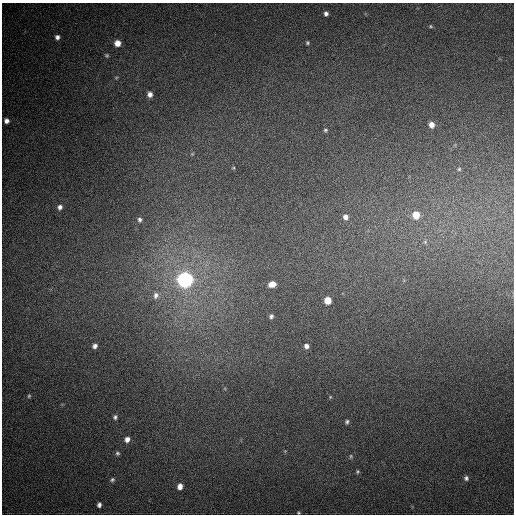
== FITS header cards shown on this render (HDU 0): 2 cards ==
NAXIS1  =                  512
NAXIS2  =                  512

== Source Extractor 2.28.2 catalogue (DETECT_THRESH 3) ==
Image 512 x 512 px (HDU 0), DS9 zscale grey, 1 PNG px = 1 image px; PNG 516 x 516 px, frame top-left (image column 1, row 512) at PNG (2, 3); no overlay
Background 506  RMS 14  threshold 43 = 3 sigma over >= 5 px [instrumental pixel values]
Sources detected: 39; all 39 listed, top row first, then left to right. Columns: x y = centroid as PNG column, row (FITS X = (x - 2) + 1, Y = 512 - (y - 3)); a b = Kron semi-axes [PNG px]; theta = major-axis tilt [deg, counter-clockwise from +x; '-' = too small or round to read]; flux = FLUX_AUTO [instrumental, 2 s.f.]
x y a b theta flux
326 14 5 4 - 3200
431 26 5 4 - 1100
57 37 5 5 - 3500
117 43 5 5 - 9800
307 43 4 4 - 1400
107 55 5 5 - 1400
116 77 6 4 1 1000
150 94 6 6 - 5600
6 121 5 5 - 4600
431 125 6 5 - 7100
325 130 5 4 - 1400
192 154 5 4 - 1100
233 168 4 4 - 930
459 169 5 5 - 1400
60 207 6 6 - 3500
416 215 7 7 - 17000
345 217 7 6 - 5000
140 220 6 5 - 2600
425 242 7 5 -46 2200
185 280 7 7 - 440000
272 284 7 6 - 8800
156 295 9 7 69 4300
328 300 6 5 - 16000
271 316 5 4 - 2400
95 346 6 5 - 3800
306 346 5 4 - 3800
29 396 5 4 - 1200
330 397 5 4 - 840
115 417 6 5 - 2200
347 422 6 5 - 1800
127 439 6 5 - 5100
117 453 6 5 - 1900
351 456 5 4 - 1300
357 472 5 5 - 1400
466 478 6 5 - 2600
112 480 6 5 - 1900
180 486 6 5 - 6900
99 505 5 4 - 3000
298 513 4 4 - 990
At the frame edge (FLAGS 8, measured only in part): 1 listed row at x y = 298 513